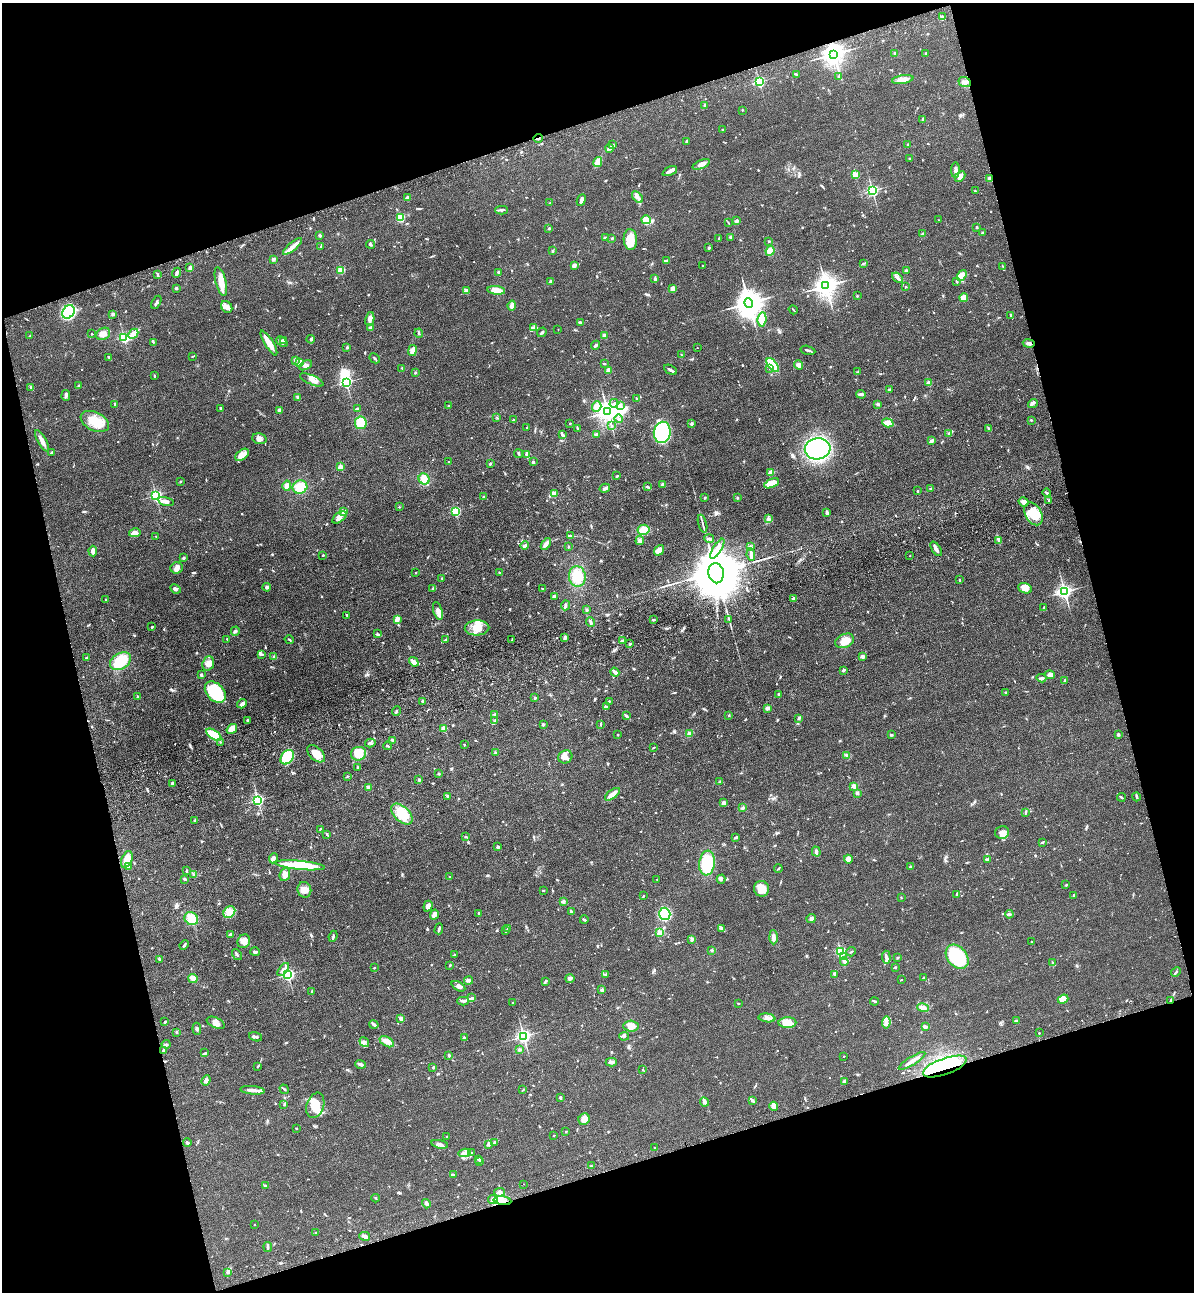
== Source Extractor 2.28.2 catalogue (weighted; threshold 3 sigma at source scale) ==
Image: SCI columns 307-5072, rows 116-5273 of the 5261 x 5389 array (HDU 1 of 3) = the unmasked area's bounding box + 8 px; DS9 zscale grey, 4 x 4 block average (1 PNG px = mean of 4 x 4 image px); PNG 1196 x 1294 px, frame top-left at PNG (2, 3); each listed source drawn as its Kron ellipse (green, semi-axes under 4 px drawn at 4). Shown black and unused: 34% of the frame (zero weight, under 3 of 4 exposures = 6% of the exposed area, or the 3 px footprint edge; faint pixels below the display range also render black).
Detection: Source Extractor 2.28.2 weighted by HDU 2 'WHT'. Background 0.0538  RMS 0.0057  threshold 0.0259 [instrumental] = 3 sigma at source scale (4.5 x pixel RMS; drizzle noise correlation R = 1.50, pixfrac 1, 0.05/0.05 arcsec/px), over >= 5 px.
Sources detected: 898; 4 inside a brighter object's white glare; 5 cosmic-ray / hot-pixel residue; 1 long thin detection or spike segment (spike, bleed or trail) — neither listed nor drawn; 16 coinciding with a brighter row at this scale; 39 inside a brighter listed object's ellipse — not listed separately; of the other 833, all 500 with FLUX_AUTO >= 2.36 (the completeness limit of this list) listed and drawn (333 fainter detections not listed), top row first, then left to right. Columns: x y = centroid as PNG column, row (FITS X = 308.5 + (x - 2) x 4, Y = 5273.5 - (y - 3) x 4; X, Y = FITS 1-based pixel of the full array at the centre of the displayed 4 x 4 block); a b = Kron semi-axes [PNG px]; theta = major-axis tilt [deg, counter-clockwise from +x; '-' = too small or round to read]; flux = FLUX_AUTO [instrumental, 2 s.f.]
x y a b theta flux
942 16 3 2 - 3.1
895 53 3 2 - 4.2
926 53 3 2 - 4.5
834 54 3 3 - 3300
796 74 3 2 - 3.4
838 76 2 2 - 2.6
903 79 11 4 10 22
759 82 2 2 - 410
965 82 6 5 - 15
705 105 3 2 - 6
742 110 2 2 - 5.4
923 119 3 2 - 4.9
723 129 2 2 - 2.9
538 138 4 2 - 5.6
687 141 3 2 - 9.5
613 144 3 2 - 2.5
907 144 2 2 - 3.4
610 148 4 3 - 8.6
910 158 4 2 - 2.7
598 162 5 3 - 32
701 164 9 3 23 19
955 170 8 3 89 11
670 171 8 3 25 15
855 175 2 2 - 150
960 176 6 4 44 12
990 179 2 2 - 80
872 191 2 2 - 650
975 191 3 2 - 2.8
637 197 7 3 -46 12
407 198 2 2 - 45
581 200 6 3 66 12
550 203 2 2 - 3.6
501 210 6 3 -1 6.5
401 218 3 2 - 72
646 220 4 3 - 40
939 220 2 2 - 3.5
736 221 3 3 - 6.5
728 223 3 2 - 2.7
977 227 2 2 - 4.9
549 229 2 2 - 12
983 233 3 2 - 3.8
922 234 3 2 - 3.1
320 235 2 2 - 7.9
731 237 3 3 - 4.3
605 238 3 3 - 4.6
612 238 2 2 - 3.1
630 239 10 6 -87 53
719 239 3 2 - 3.3
768 241 2 2 - 2.4
370 244 4 3 - 5.9
292 246 12 4 40 21
321 247 4 2 - 2.7
709 248 3 2 - 4.2
552 251 3 2 - 4.2
770 251 5 4 - 31
273 259 2 2 - 31
666 260 4 2 - 6.3
864 263 2 2 - 2.5
574 265 4 3 - 9.4
702 266 2 2 - 3.3
1003 267 4 2 - 3.7
190 268 4 3 - 6.4
341 270 2 2 - 190
906 271 3 2 - 6.6
498 272 4 2 - 5.3
176 273 5 2 - 9.3
157 274 4 2 - 3.9
962 276 6 4 54 46
897 278 6 3 -42 9.3
655 279 3 2 - 3.9
221 281 15 5 -76 48
550 282 2 2 - 33
957 282 3 2 - 3
826 286 3 3 - 3000
905 287 2 2 - 2.7
176 288 3 2 - 4.4
673 288 4 3 - 22
496 290 9 3 -7 47
466 291 2 2 - 46
857 296 2 2 - 7.5
964 298 4 3 - 30
156 302 7 2 60 5.4
749 303 5 4 - 5400
512 305 5 3 - 16
227 307 6 5 - 15
793 310 5 2 - 2.8
68 312 7 5 50 280
113 314 4 3 - 5.2
1011 315 3 2 - 3.9
370 319 7 4 80 14
762 319 7 4 84 47
580 322 4 2 - 5
370 328 3 2 - 6.6
533 328 3 2 - 6.5
558 329 2 2 - 3
542 332 5 2 - 6.5
419 333 4 2 - 3.7
92 334 2 2 - 5.9
103 334 7 6 - 19
133 334 6 3 44 56
604 335 3 2 - 8.4
30 336 3 2 - 3.6
124 337 2 2 - 440
311 339 4 2 - 6.5
284 340 4 2 - 4
153 342 2 2 - 3.3
282 342 6 3 -42 11
269 343 14 3 -58 55
1029 343 6 3 -10 9.1
596 345 5 2 - 6.7
347 347 3 2 - 5.6
697 348 2 2 - 2.5
808 350 7 2 -13 6.6
412 351 5 4 - 26
681 355 2 2 - 2.6
192 356 4 2 - 2.5
109 357 3 2 - 3.8
375 358 5 2 - 4.6
295 360 3 3 - 4.5
299 362 4 3 - 7.4
604 364 2 2 - 4.3
305 365 7 3 30 10
773 365 8 3 -52 130
799 365 5 3 - 9.5
402 368 2 2 - 3.8
770 368 2 2 - 4.2
608 370 3 3 - 19
670 370 7 2 -29 11
858 372 2 2 - 2.4
415 373 2 2 - 4.2
154 376 3 2 - 3.6
312 380 12 4 -24 20
346 382 2 2 - 650
929 383 2 2 - 73
79 386 2 2 - 20
31 387 3 2 - 2.7
889 390 2 2 - 5.8
861 394 5 2 - 11
66 395 5 3 - 8.5
298 397 4 2 - 8.6
636 398 3 2 - 2.6
614 403 4 2 - 6.1
115 404 3 2 - 4.8
878 404 4 2 - 4
1033 404 5 2 - 6.4
620 405 2 2 - 3.6
449 406 3 2 - 2.8
597 406 5 4 - 22
221 408 3 2 - 5.5
357 409 4 2 - 6.8
279 410 2 2 - 43
608 412 3 3 - 2500
497 417 2 2 - 2.9
619 419 4 3 - 6.9
514 420 3 2 - 5.1
1031 420 2 2 - 2.8
95 421 15 9 -26 76
361 423 6 6 - 75
570 423 2 2 - 3
888 423 6 4 -19 36
692 424 3 2 - 5.2
611 426 3 2 - 3
527 428 3 2 - 3.8
577 428 4 2 - 3.7
989 429 3 2 - 3.9
662 432 11 8 80 330
949 433 3 2 - 4.4
562 435 4 2 - 7.4
596 435 3 3 - 6.1
259 439 7 5 -15 14
932 440 4 2 - 15
42 441 12 3 -61 22
818 449 13 10 9 610
52 453 3 2 - 5.4
519 454 4 2 - 4.7
242 455 8 5 38 19
527 455 3 2 - 15
448 462 2 2 - 9
533 462 2 2 - 6.3
490 463 3 2 - 4.7
341 467 2 2 - 78
771 472 2 2 - 88
617 476 4 2 - 3.8
424 479 6 5 - 28
180 481 3 2 - 2.7
772 483 8 4 23 59
663 484 2 2 - 27
287 486 5 4 - 16
647 486 3 2 - 4.3
300 487 7 6 - 54
605 488 5 3 - 8.6
930 489 3 2 - 2.9
918 491 2 2 - 2.5
554 493 3 2 - 22
1046 493 4 2 - 6.6
156 495 2 2 - 570
483 497 2 2 - 3.7
705 498 2 2 - 2.9
737 498 3 2 - 3
1049 501 3 2 - 3
166 502 8 3 -16 18
1024 502 5 4 - 15
399 507 2 2 - 2.5
456 511 2 2 - 310
344 512 2 2 - 66
827 513 3 3 - 6.5
1033 514 12 8 -61 58
339 517 8 4 36 16
768 519 4 3 - 5.9
702 524 9 2 -74 8.3
643 530 6 5 - 38
135 533 6 4 12 24
156 536 2 2 - 3.3
571 536 3 3 - 4.1
709 539 5 2 - 9.4
999 540 2 2 - 3
640 541 4 4 - 11
546 544 7 4 54 14
525 546 4 3 - 12
568 547 2 2 - 3.4
750 547 3 3 - 7.2
717 549 11 4 58 21
936 549 8 3 -57 11
659 550 6 4 53 41
93 551 5 3 - 18
751 554 6 4 -82 10
323 555 2 2 - 3.9
910 556 2 2 - 3.5
183 558 2 2 - 5.3
177 568 6 5 - 16
499 572 2 2 - 2.5
415 573 2 2 - 2.4
716 573 10 7 -80 30000
577 576 10 8 -84 64
442 578 2 2 - 2.8
959 580 3 2 - 2.6
267 587 4 3 - 7.4
1025 588 7 5 -19 31
175 589 5 3 - 6.3
433 589 4 2 - 2.7
542 589 2 2 - 4.2
1064 592 2 2 - 1200
554 596 4 3 - 9.3
793 598 3 2 - 8
105 599 2 2 - 3.7
566 605 5 2 - 11
1044 608 3 2 - 2.9
587 610 3 2 - 4.2
438 611 9 4 -74 18
347 615 2 2 - 3
397 619 4 3 - 21
653 620 3 2 - 3.9
729 620 4 2 - 3.7
591 622 5 2 - 6.7
152 627 4 2 - 2.8
477 628 12 7 2 49
235 631 4 2 - 5.4
377 634 3 2 - 4.1
565 637 3 3 - 7.5
227 639 2 2 - 4.2
289 640 4 2 - 3.5
445 640 4 2 - 4.7
512 640 4 2 - 4.2
623 641 4 2 - 12
845 641 10 6 23 34
630 644 3 2 - 4.5
262 654 3 2 - 4.2
862 656 2 2 - 48
274 657 4 3 - 6.4
86 658 2 2 - 2.5
120 661 11 8 30 110
414 662 5 3 - 20
208 663 7 5 70 24
843 670 2 2 - 22
615 672 5 3 - 14
201 675 3 3 - 4.7
1050 675 5 3 - 17
1041 678 5 2 - 6.5
1064 681 3 2 - 6.1
215 692 12 8 -46 150
1005 692 2 2 - 3.2
778 694 3 2 - 3.6
137 697 4 2 - 3.6
535 698 2 2 - 16
422 701 2 2 - 8.4
609 701 2 2 - 2.8
242 704 5 3 - 16
606 707 3 2 - 3
768 708 3 3 - 9.3
396 711 5 2 - 5.4
495 714 4 2 - 4.9
729 715 3 2 - 2.5
626 716 4 2 - 4.9
799 718 4 3 - 4.9
247 720 2 2 - 3.6
495 720 4 2 - 3.7
543 724 2 2 - 5.8
601 724 3 2 - 2.8
232 729 6 4 34 29
444 729 2 2 - 99
689 734 4 3 - 16
214 735 8 4 -34 77
618 735 2 2 - 8.4
891 735 3 2 - 3.1
1118 735 2 2 - 23
393 740 4 2 - 4.6
220 742 2 2 - 3
370 743 5 3 - 5.9
464 744 2 2 - 3.3
387 746 4 2 - 3.9
654 748 3 2 - 2.9
495 753 3 2 - 3.5
316 754 11 6 -44 43
358 754 7 6 - 57
847 756 3 2 - 3.9
287 757 8 6 52 120
565 757 7 6 - 20
358 767 3 3 - 3.7
439 774 2 2 - 11
347 777 2 2 - 2.8
419 780 3 2 - 3.2
720 782 3 2 - 3.1
172 783 3 2 - 11
854 786 2 2 - 58
368 787 3 3 - 8
857 793 3 3 - 5.9
612 794 9 3 37 23
448 796 3 2 - 4.1
1121 797 4 2 - 3.8
1136 797 4 2 - 4.4
258 800 2 2 - 690
724 803 4 3 - 9.9
743 808 3 2 - 5.5
1026 812 3 2 - 2.8
402 814 13 7 -43 87
195 820 2 2 - 5.1
320 829 4 2 - 2.6
1002 832 7 6 - 19
327 834 3 2 - 3.7
466 837 2 2 - 2.4
736 837 3 2 - 5.3
1042 842 3 2 - 3.6
498 847 2 2 - 20
816 852 5 3 - 8.7
273 858 5 4 - 13
127 859 9 5 67 34
848 859 4 4 - 15
988 859 4 2 - 7.2
707 863 12 8 82 170
300 865 25 4 -5 160
129 867 3 2 - 4.5
910 867 3 2 - 7.1
778 868 4 2 - 3.7
187 871 3 2 - 4
193 874 3 2 - 4.7
285 874 6 5 - 22
450 877 2 2 - 2.6
185 879 3 2 - 4.1
657 879 2 2 - 2.4
721 879 4 3 - 5.1
1066 885 2 2 - 3.4
761 889 8 7 - 60
304 890 8 7 - 23
543 890 2 2 - 3.9
956 894 3 2 - 2.9
1074 895 2 2 - 13
644 896 3 2 - 2.5
901 898 2 2 - 2.4
563 901 3 3 - 7.4
428 906 5 4 - 16
229 912 6 5 - 20
571 912 3 2 - 6.6
479 913 4 2 - 4
434 914 5 3 - 20
665 914 6 5 - 250
1009 914 4 2 - 6
811 918 5 4 - 10
191 919 7 6 - 47
584 920 4 2 - 5.4
508 928 3 2 - 3.1
439 929 5 2 - 5.1
721 929 3 2 - 3.5
506 931 3 2 - 5.4
660 933 2 2 - 130
230 934 2 2 - 2.8
333 936 5 2 - 4.7
773 937 7 3 -88 11
692 939 4 2 - 6.7
244 941 7 6 - 26
1031 941 2 2 - 3.5
184 945 5 2 - 4.6
712 950 2 2 - 2.7
255 952 5 2 - 6.7
841 952 2 2 - 470
851 952 5 2 - 3.5
237 955 6 2 -56 6.9
454 955 2 2 - 14
844 957 3 3 - 8.9
886 957 7 3 -85 12
957 957 13 9 -49 250
897 958 2 2 - 3.6
160 959 3 2 - 2.5
844 961 4 2 - 5.3
1052 962 3 2 - 3
450 965 3 2 - 2.6
895 967 2 2 - 3.3
374 968 2 2 - 6.8
283 970 8 4 52 15
1176 972 5 2 - 4.9
606 974 3 2 - 3.4
834 974 3 2 - 4
288 975 2 2 - 760
193 978 4 4 - 15
570 978 5 2 - 11
923 978 2 2 - 3
469 980 4 3 - 12
901 980 2 2 - 2.5
545 981 4 2 - 4.1
458 986 7 3 -28 13
602 990 2 2 - 27
312 991 2 2 - 15
472 998 4 3 - 5.4
1063 999 5 4 - 34
1171 1000 2 2 - 3
463 1001 5 3 - 7.3
874 1001 4 2 - 5.5
513 1003 2 2 - 4
738 1003 3 2 - 2.5
923 1008 6 3 -12 13
767 1018 8 3 -8 13
401 1019 3 2 - 12
1016 1020 4 2 - 5
165 1022 3 2 - 4.5
886 1022 6 2 81 7.7
216 1023 9 5 -24 19
787 1023 9 5 0 42
374 1025 5 2 - 6.8
631 1026 7 5 -5 26
925 1027 3 2 - 13
197 1029 6 2 -83 6.5
177 1032 2 2 - 3.4
1039 1033 2 2 - 5.4
523 1036 2 2 - 1000
624 1036 5 2 - 5.8
255 1037 7 2 -19 7.1
464 1038 2 2 - 21
364 1042 5 3 - 6.9
387 1042 8 5 -31 22
166 1044 4 3 - 5.3
164 1050 3 2 - 7
519 1050 3 3 - 4.7
205 1053 2 2 - 2.8
449 1055 3 2 - 7.3
844 1056 2 2 - 4.6
912 1061 15 2 31 22
611 1062 6 2 0 5.8
361 1064 5 3 - 8.4
258 1066 3 2 - 2.9
945 1066 23 8 19 260
433 1067 3 2 - 3.3
643 1070 2 2 - 2.9
206 1080 5 4 - 7.5
844 1081 3 3 - 4.8
284 1089 5 2 - 4.5
253 1090 12 2 -6 28
523 1090 3 2 - 2.9
560 1098 3 2 - 5.8
752 1101 4 3 - 5.4
704 1102 5 3 - 7.1
284 1105 3 2 - 3.1
315 1105 13 8 72 68
774 1106 4 3 - 18
584 1119 6 5 - 28
296 1128 2 2 - 2.4
566 1131 2 2 - 2.8
554 1135 2 2 - 3.7
447 1137 2 2 - 2.7
494 1142 3 2 - 3.9
187 1143 4 3 - 5.9
440 1144 8 3 -12 11
488 1144 3 2 - 6.6
655 1148 2 2 - 2.4
471 1152 4 2 - 3
464 1153 6 3 7 11
479 1159 3 2 - 7
479 1162 2 2 - 6.5
591 1166 2 2 - 6.5
453 1175 4 3 - 4.3
524 1184 2 2 - 2.7
265 1186 2 2 - 9.6
499 1192 5 2 - 7.4
375 1198 4 2 - 3.8
493 1199 5 4 - 12
503 1201 9 3 -9 25
426 1204 5 2 - 13
255 1225 2 2 - 3.2
316 1233 2 2 - 8
365 1236 5 3 - 13
268 1247 5 2 - 4.6
228 1273 3 2 - 5
Overlapping masked pixels (flux is a lower limit): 6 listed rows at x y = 834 54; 538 138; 990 179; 1171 1000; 945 1066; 503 1201
Diffuse or blended objects may show on this block-average render without a row.